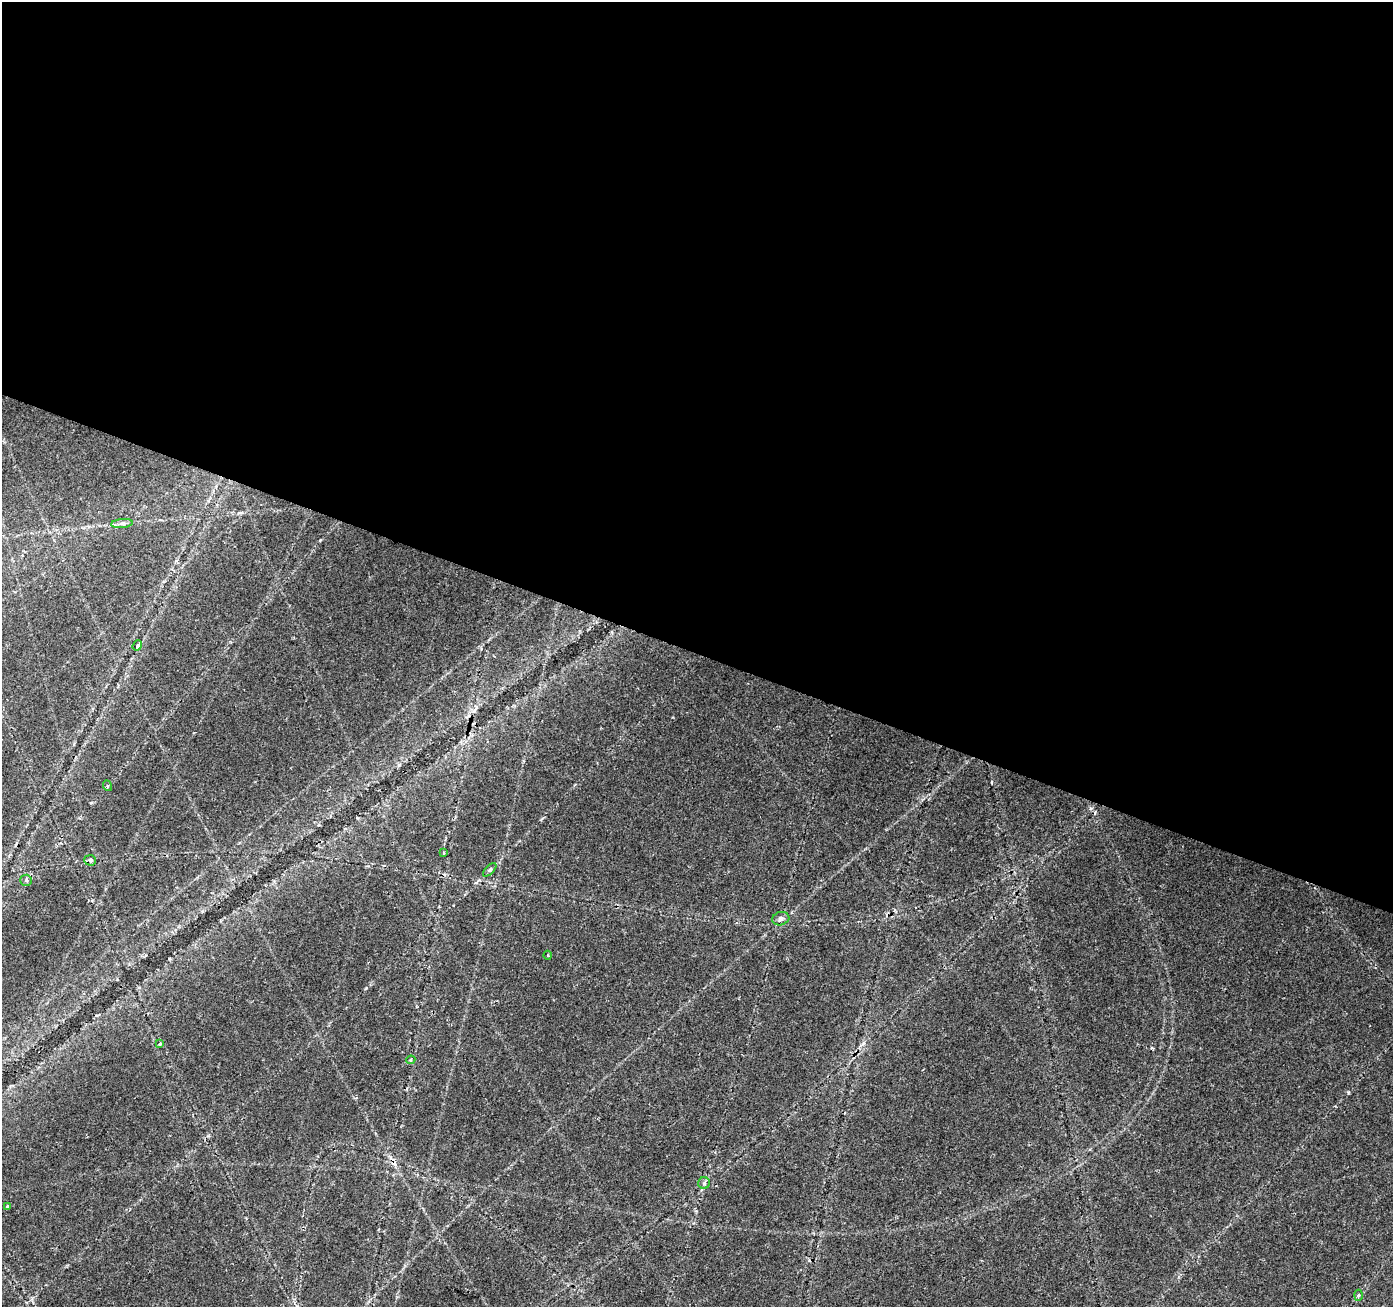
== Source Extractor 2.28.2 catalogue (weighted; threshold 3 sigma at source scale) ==
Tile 3 of 4 x 4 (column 3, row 1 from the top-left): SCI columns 2784-4174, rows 4124-5428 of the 5572 x 5702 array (HDU 1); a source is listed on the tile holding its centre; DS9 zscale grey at full resolution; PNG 1395 x 1309 px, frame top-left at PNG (2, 2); each listed source drawn as its Kron ellipse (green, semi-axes under 4 px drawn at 4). Shown black and unused: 50% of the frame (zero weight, under 2 of 3 exposures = <1% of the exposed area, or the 3 px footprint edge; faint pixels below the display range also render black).
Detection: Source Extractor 2.28.2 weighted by HDU 2 'WHT'; one run over the whole footprint, this tile lists its part. Background 0.0334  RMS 0.0037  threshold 0.0165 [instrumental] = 3 sigma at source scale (4.5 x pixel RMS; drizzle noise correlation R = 1.50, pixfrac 1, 0.0396/0.0396 arcsec/px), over >= 5 px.
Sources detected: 17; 3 cosmic-ray / hot-pixel residue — neither listed nor drawn; the other 14 listed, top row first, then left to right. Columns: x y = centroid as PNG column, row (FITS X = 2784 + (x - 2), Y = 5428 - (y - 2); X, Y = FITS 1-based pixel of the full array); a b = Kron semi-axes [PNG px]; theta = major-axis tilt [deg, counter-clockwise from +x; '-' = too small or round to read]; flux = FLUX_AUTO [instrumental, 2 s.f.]
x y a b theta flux
122 523 11 4 5 1.2
137 645 5 4 - 0.82
108 786 5 3 - 0.35
444 853 3 2 - 0.38
90 860 6 5 - 0.93
490 870 8 3 45 0.6
26 880 6 5 - 0.6
781 919 9 6 16 1.2
548 955 4 3 - 0.34
160 1044 4 3 - 0.49
411 1060 5 4 - 0.44
704 1183 6 5 - 0.87
8 1207 3 3 - 1.3
1358 1295 5 3 - 0.48
Overlapping masked pixels (flux is a lower limit): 1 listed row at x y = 90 860
Unlisted compact peaks at least as high as the median listed source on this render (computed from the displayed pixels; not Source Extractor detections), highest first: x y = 1348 1093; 1152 1048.